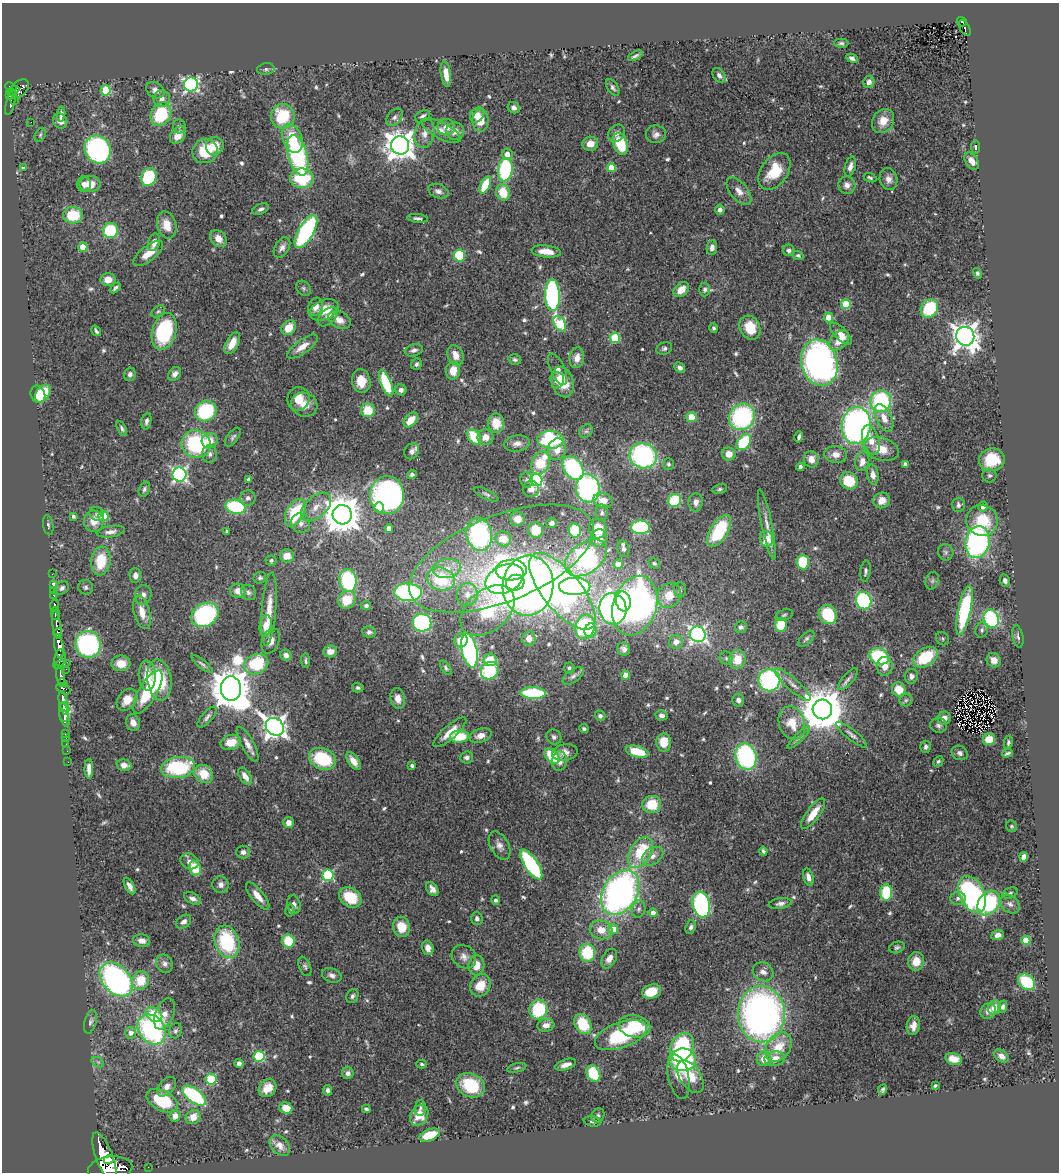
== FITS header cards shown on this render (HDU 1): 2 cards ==
NAXIS1  =                 1057
NAXIS2  =                 1170

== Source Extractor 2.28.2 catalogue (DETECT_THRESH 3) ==
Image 1057 x 1170 px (HDU 1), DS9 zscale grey, 1 PNG px = 1 image px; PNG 1061 x 1174 px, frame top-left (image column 1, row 1170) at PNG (2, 3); each listed source drawn as its Kron ellipse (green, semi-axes under 4 px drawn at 4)
Background 0.913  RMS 0.029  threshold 0.0878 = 3 sigma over >= 5 px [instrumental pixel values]
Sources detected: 622; of the 622, the 500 brightest by FLUX_AUTO listed and drawn (122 fainter detections omitted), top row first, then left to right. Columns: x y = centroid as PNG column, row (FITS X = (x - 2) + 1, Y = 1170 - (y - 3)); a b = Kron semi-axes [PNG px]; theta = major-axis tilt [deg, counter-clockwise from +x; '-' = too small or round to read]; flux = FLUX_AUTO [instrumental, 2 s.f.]
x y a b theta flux
962 22 5 4 - 68
965 28 9 4 -61 120
841 43 7 4 -1 4.3
635 56 8 3 26 4.5
852 58 6 3 -24 6.2
266 69 9 6 10 5.2
446 74 13 5 -81 21
719 75 8 5 -54 7.1
869 82 6 5 - 8.1
191 84 7 7 - 460
11 87 6 4 -24 310
613 87 9 5 -58 5.8
20 89 11 7 47 390
106 90 5 5 - 100
155 90 10 7 -33 11
13 91 7 3 27 310
10 96 3 3 - 130
162 99 8 8 - 12
15 100 3 2 - 33
11 102 13 4 76 210
514 108 6 5 - 8.1
61 114 7 3 86 4.3
161 114 12 9 62 120
477 115 8 6 57 17
283 116 12 12 - 100
423 116 8 5 29 6.6
394 117 10 6 49 7.9
480 120 11 8 89 35
60 121 8 7 - 10
883 121 13 10 56 30
31 122 2 2 - 2700
179 126 7 6 - 5.2
446 127 9 8 - 18
441 131 22 8 -28 21
455 131 9 9 - 19
425 133 15 9 77 16
616 133 9 7 48 9.9
656 134 10 9 - 9.7
40 135 7 5 61 3.7
178 135 9 7 53 24
292 138 15 9 -70 53
590 144 8 7 - 22
620 144 11 7 -69 93
400 145 9 9 - 2700
215 146 9 8 - 29
976 147 6 4 -82 4.3
98 149 14 13 - 360
205 151 13 12 - 68
507 154 6 5 - 16
298 155 21 9 -75 280
972 161 9 6 -56 17
850 167 10 5 75 10
23 168 4 3 - 4.6
611 168 4 4 - 43
505 170 12 7 82 190
774 171 20 13 54 67
149 177 9 7 66 120
302 178 12 10 1 120
870 178 7 4 -22 3.9
888 179 11 9 -78 13
84 184 8 7 - 8.7
90 184 10 8 0 22
485 185 9 4 63 70
847 185 9 8 - 11
438 191 10 7 -20 8.9
739 191 16 8 -50 17
503 193 8 7 - 50
261 209 9 5 22 6.5
720 210 5 4 - 7.5
73 215 10 8 -3 64
417 218 10 4 -5 5.7
167 225 14 9 -74 30
110 231 7 7 - 110
306 232 18 7 60 320
218 239 9 7 -46 18
154 242 9 6 72 14
83 247 4 4 - 54
712 247 7 5 83 7.7
282 248 11 7 60 9.9
789 250 6 5 - 5.9
546 251 15 6 -6 26
148 253 18 7 38 26
798 255 5 4 - 4.1
459 256 6 5 - 91
977 273 5 4 - 3.7
108 280 7 6 - 18
115 288 6 3 44 5.3
303 288 8 6 -52 5.1
705 289 7 5 88 5.1
681 290 9 6 43 23
552 295 16 7 -88 340
846 304 5 5 - 90
315 307 9 7 68 17
929 308 10 8 55 97
324 310 15 9 25 42
158 311 7 5 38 4.1
328 317 12 7 43 12
828 317 5 4 - 24
339 320 12 8 -27 17
560 324 8 5 -58 140
289 328 8 6 47 33
713 328 5 4 - 3.7
750 328 12 10 -64 42
96 331 6 3 -56 4
164 331 19 12 74 160
841 334 14 6 -45 18
965 336 9 9 - 2100
615 338 5 5 - 110
839 340 12 7 45 28
232 343 12 6 62 26
302 347 18 6 36 22
664 348 8 6 22 5.5
414 350 9 6 17 8.1
456 355 10 7 -65 20
577 358 10 7 82 18
515 359 6 5 - 4.7
819 363 23 18 -75 840
417 364 6 5 - 4.6
680 368 6 4 -42 7.3
557 369 17 7 -66 14
453 371 9 7 81 30
130 374 7 5 72 6.9
175 374 7 5 51 8.8
557 380 8 7 - 18
361 381 12 9 -82 33
563 382 15 11 -74 47
386 383 14 5 -68 110
401 390 5 5 - 7.6
43 393 10 6 54 50
38 394 9 7 -68 49
298 399 12 11 - 28
881 401 11 10 - 210
304 405 13 12 - 25
368 410 7 7 - 54
206 411 11 10 - 150
691 417 5 5 - 38
742 417 14 12 51 260
884 418 15 7 -65 21
411 420 8 5 48 35
146 421 8 5 80 6.8
496 423 9 8 - 39
856 425 18 14 83 670
122 428 8 4 -63 4.7
586 431 7 6 - 4.8
233 437 11 5 53 5.7
474 437 8 6 -54 68
485 437 8 8 - 18
799 437 6 3 74 5.3
551 440 13 9 -3 210
871 440 15 8 -74 27
210 441 8 7 - 26
744 442 9 6 51 110
517 443 13 8 9 13
196 444 15 13 -20 180
557 449 11 9 74 23
881 449 18 11 -16 35
412 451 8 7 - 9.8
210 454 9 7 -90 8
729 454 7 6 - 21
836 454 11 8 -6 18
643 456 14 12 -24 310
811 459 8 7 - 16
992 460 13 11 11 70
862 461 10 7 78 16
540 463 12 8 68 94
668 464 6 5 - 3.7
905 464 4 4 - 7.8
800 467 4 4 - 5.4
573 468 13 9 -56 230
179 475 7 7 - 510
412 475 5 4 - 4.6
873 475 10 5 -80 12
989 476 7 7 - 4.8
248 480 4 3 - 7.8
527 480 8 6 -76 4.5
536 480 6 6 - 350
849 481 9 8 - 69
588 488 14 12 -81 360
144 489 8 5 67 4.8
531 489 8 8 - 17
720 489 7 5 11 3.9
486 494 13 5 -26 5.9
387 495 19 17 85 580
248 498 8 7 - 7.5
882 500 8 7 - 23
603 501 9 7 -16 25
675 501 7 6 - 94
696 502 9 7 84 13
958 505 7 6 - 6
983 506 5 4 - 14
236 507 10 7 -11 160
316 507 18 10 41 25
379 508 5 5 - 25
295 513 15 8 61 100
602 513 8 6 88 5.6
97 514 7 6 - 6.7
342 515 9 9 - 5400
73 516 4 3 - 4.9
103 516 5 5 - 69
517 519 7 7 - 23
94 521 10 10 - 29
982 521 16 15 - 76
301 523 10 9 - 12
552 523 5 5 - 9
48 525 10 5 -81 4.8
767 525 36 5 -78 18
641 527 9 7 2 210
389 528 4 4 - 14
598 529 9 8 - 47
536 530 7 7 - 55
575 530 7 6 - 100
227 531 4 3 - 4.1
719 531 18 8 58 130
111 532 14 5 9 11
479 534 17 13 -79 300
599 538 9 8 - 24
503 539 8 7 - 42
766 539 8 6 -75 43
977 542 16 12 81 440
623 549 8 6 -78 8.3
946 552 8 7 - 5.7
287 556 7 6 - 21
586 558 23 15 36 410
501 559 98 43 22 490
271 560 5 5 - 3.9
101 561 14 9 82 63
803 562 7 6 - 77
654 563 6 4 -33 4.1
618 564 5 5 - 23
447 568 14 9 9 27
511 570 15 10 1 170
865 571 10 5 83 5.2
52 574 2 2 - 5.7
135 575 7 6 - 12
260 578 6 5 - 4.5
441 579 14 11 -16 120
505 579 20 13 24 490
348 580 11 8 -81 180
932 581 9 6 74 5.8
1005 581 6 5 - 6.7
515 583 9 8 - 190
53 585 3 3 - 39
528 585 30 25 83 1200
575 586 16 8 0 270
86 587 7 7 - 5.5
62 588 8 6 31 7.3
680 590 7 6 - 4.3
53 591 2 2 - 7
238 591 8 7 - 17
562 591 47 19 -51 790
248 592 8 7 - 6.5
408 592 14 9 -3 290
54 595 3 3 - 45
143 595 10 8 76 11
467 595 11 10 - 19
669 595 13 11 59 34
347 600 9 8 - 51
623 601 10 7 -79 110
864 601 9 7 -70 170
54 605 5 3 - 120
366 606 5 4 - 4.8
635 606 30 21 72 670
269 609 37 7 86 41
613 609 16 13 -81 590
964 610 25 6 78 210
487 611 31 20 40 250
142 612 17 8 -75 27
55 613 6 3 90 140
205 615 14 11 33 260
784 615 9 5 17 4.4
828 615 10 8 -55 95
991 619 9 7 -70 220
422 623 9 9 - 230
57 625 14 4 -81 630
781 625 7 6 - 65
266 626 10 6 81 31
585 627 12 9 78 220
741 627 6 5 - 5.9
591 630 7 6 - 66
982 630 7 6 - 6.1
369 632 7 5 -9 5.5
58 633 5 3 - 230
698 634 8 7 - 570
1018 636 11 5 -79 6.8
529 638 7 6 - 14
806 639 10 5 45 5.2
943 639 7 6 - 4.2
461 640 7 6 - 27
271 641 13 8 70 15
676 642 7 7 - 17
88 644 13 12 - 350
59 646 12 4 -81 1100
624 649 7 6 - 6.2
469 650 17 7 -78 360
330 651 7 6 - 18
286 655 6 5 - 8.5
879 656 10 7 -22 130
925 657 13 8 33 100
60 658 8 5 81 350
726 658 6 6 - 5
737 659 9 8 - 43
490 660 6 6 - 53
994 660 7 7 - 18
306 661 7 3 -83 4.1
121 663 9 8 - 26
62 664 8 3 11 210
202 664 13 4 -38 5.6
256 664 12 10 24 110
885 666 9 8 - 20
446 668 8 4 -56 3.8
569 668 5 5 - 4.1
66 669 2 2 - 7.3
490 671 9 8 - 150
147 675 15 8 -87 37
625 675 4 4 - 29
61 676 10 3 -83 490
573 676 12 6 37 7.7
911 676 7 6 - 9.4
848 679 13 5 49 7.5
159 680 20 12 -82 94
769 680 11 11 - 300
62 683 4 3 - 250
793 685 23 6 -41 15
358 688 6 5 - 4.9
64 689 8 4 -27 160
231 689 12 10 -85 7700
899 689 7 6 - 40
148 692 24 9 60 110
533 693 12 6 -2 160
398 699 10 7 -79 16
127 700 12 9 51 25
738 700 6 6 - 8.4
906 700 6 6 - 4.6
63 703 12 4 -78 940
65 707 5 2 - 330
822 709 10 9 - 8700
64 712 9 4 -83 820
661 715 6 5 - 8.9
600 716 5 5 - 5.2
207 717 13 5 48 7
65 718 9 4 -70 440
944 718 7 6 - 12
133 723 8 7 - 14
792 723 17 13 -70 41
938 725 8 7 - 6.8
275 727 9 8 - 1600
584 729 4 3 - 3.9
450 732 21 7 42 30
66 734 4 3 - 34
851 735 19 5 -39 9.2
481 736 11 7 16 17
459 737 9 6 5 60
554 737 8 7 - 6.4
66 738 2 2 - 12
799 738 15 4 45 7.2
989 739 6 5 - 33
231 742 10 7 14 31
664 742 9 7 -87 39
1008 743 7 4 79 4.1
66 744 2 2 - 6.8
248 744 19 6 -62 15
926 747 6 5 - 5.9
67 751 2 2 - 8.4
565 752 13 8 11 16
637 752 11 5 -14 61
960 753 8 7 - 6.7
1007 753 5 3 - 4
552 756 9 6 -46 76
746 756 13 10 -74 290
467 757 6 6 - 6.9
323 759 14 10 -23 120
353 761 10 5 -56 20
560 761 9 7 81 11
938 761 6 4 46 3.7
68 762 2 2 - 9.9
124 765 7 5 -14 12
412 766 4 3 - 4
178 767 17 10 8 160
89 769 10 4 -89 13
204 774 10 8 -40 42
245 776 9 5 -56 14
652 804 9 8 - 55
813 814 18 6 53 38
289 823 5 5 - 13
1011 826 6 5 - 3.7
499 846 15 9 -62 14
763 851 4 3 - 3.8
243 852 7 6 - 10
641 853 17 10 60 89
653 856 11 8 35 14
1024 857 4 4 - 26
190 861 9 7 -23 11
531 864 17 6 -56 280
195 868 7 6 - 54
328 875 6 5 - 200
808 877 9 5 -76 10
221 885 8 8 - 10
130 886 9 4 -62 9.1
432 889 8 5 -56 9.4
620 893 24 17 58 810
886 893 8 6 90 92
1010 893 8 5 24 4.5
972 894 19 12 -65 350
258 896 17 6 -52 21
192 898 9 5 -26 9
350 898 12 9 -35 59
958 898 7 7 - 8.6
496 900 4 4 - 4.4
780 903 11 5 9 7.4
989 903 13 10 54 200
294 904 9 6 -77 8.9
1010 904 11 8 -39 9.7
701 905 13 8 -79 330
639 909 9 6 79 6.4
290 910 6 4 78 3.7
653 913 4 4 - 22
477 918 6 5 - 5.6
184 922 8 6 38 7.7
401 927 10 8 -75 37
691 927 7 5 70 5.8
613 929 5 5 - 33
601 930 11 9 -15 27
998 935 6 5 - 11
1026 940 5 4 - 63
142 941 8 6 -6 12
288 941 7 6 - 65
227 942 17 12 -72 160
897 947 8 5 21 5.1
428 948 7 5 -73 14
587 953 9 8 - 94
464 957 13 11 -36 14
609 959 10 6 61 14
916 961 9 8 - 30
165 964 9 8 - 8.8
476 965 10 8 84 24
305 966 10 5 -68 5.5
763 972 10 9 - 13
332 975 10 7 -21 9.2
116 979 19 13 -47 530
141 980 9 8 - 55
1026 982 9 7 -42 96
480 985 11 9 57 37
652 992 9 7 17 42
352 996 7 5 65 5.6
994 1007 7 6 - 18
1002 1007 6 4 70 5.6
538 1010 10 9 - 120
988 1011 8 7 - 9.8
165 1014 16 9 67 16
761 1014 28 23 -89 950
154 1015 9 6 -35 63
90 1022 12 6 74 6.4
583 1024 11 8 -60 75
546 1025 8 6 8 14
635 1026 16 11 -11 76
913 1026 9 6 81 14
152 1029 16 13 -54 330
175 1031 7 6 - 5.4
131 1033 5 5 - 13
621 1035 27 12 19 140
682 1047 15 11 61 210
779 1047 16 11 55 47
259 1056 5 5 - 150
1001 1056 8 5 -35 11
764 1059 7 7 - 25
775 1059 10 7 9 22
954 1059 9 5 -13 21
683 1060 13 11 2 220
98 1062 7 4 -32 4
239 1064 4 4 - 6.2
422 1064 5 4 - 4.2
566 1065 11 5 19 12
517 1068 10 4 14 4.1
348 1073 6 6 - 8.8
593 1073 8 6 -61 100
679 1077 23 10 -78 22
690 1077 18 10 -56 52
211 1079 5 5 - 140
471 1085 15 11 -27 96
935 1086 4 3 - 3.9
167 1087 11 7 46 12
268 1088 10 8 46 25
883 1089 5 3 - 4.2
328 1090 5 4 - 6
194 1096 14 6 -36 200
162 1101 17 10 -27 97
286 1108 6 5 - 29
420 1108 8 5 86 5.2
366 1109 4 3 - 3.9
419 1115 11 8 58 34
598 1115 7 6 - 4.6
175 1116 6 5 - 12
193 1117 8 6 39 20
592 1121 9 5 -11 4.6
430 1135 10 5 20 62
280 1145 12 8 -45 13
104 1157 26 8 -69 4300
109 1159 5 4 - 590
148 1167 2 2 - 5.4
110 1169 22 12 7 3700
At the frame edge (FLAGS 8, measured only in part): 1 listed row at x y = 110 1169
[122 fainter detections neither listed nor drawn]